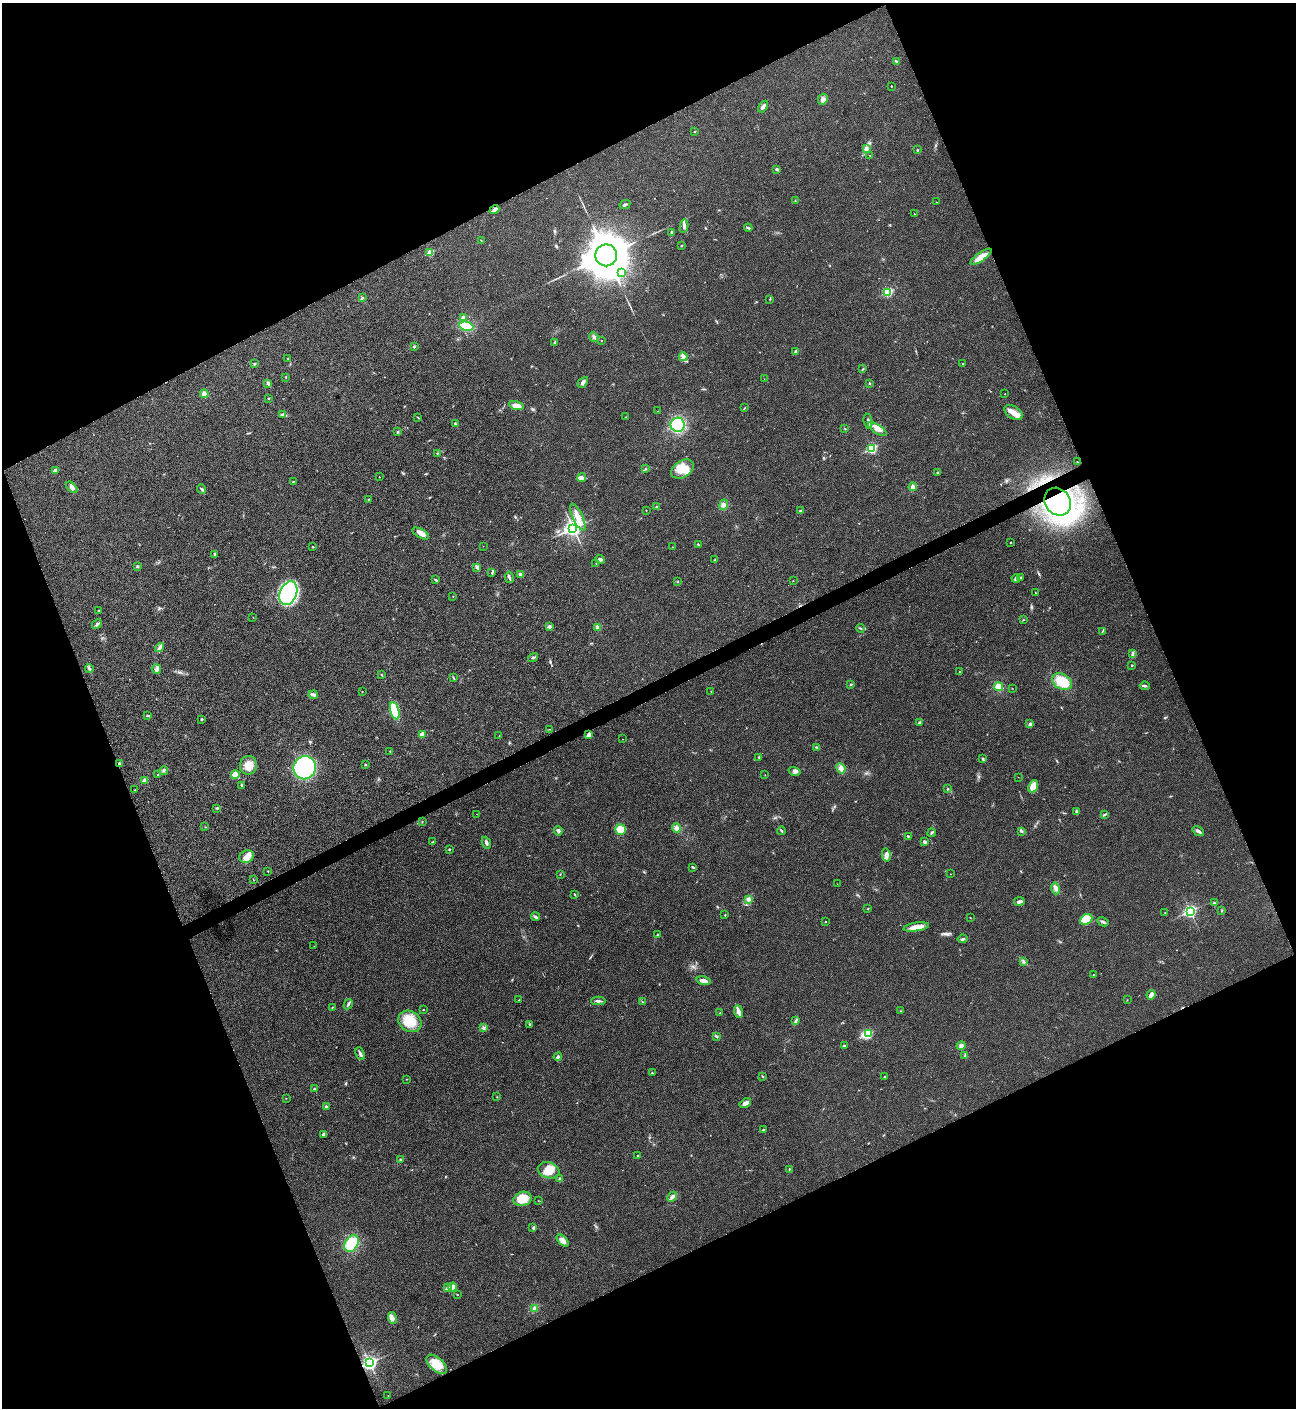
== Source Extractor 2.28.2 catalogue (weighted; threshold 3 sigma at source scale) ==
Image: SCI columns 294-5469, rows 5-5626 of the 5625 x 5635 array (HDU 1 of 3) = the unmasked area's bounding box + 8 px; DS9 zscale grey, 4 x 4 block average (1 PNG px = mean of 4 x 4 image px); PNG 1298 x 1410 px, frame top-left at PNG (2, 3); each listed source drawn as its Kron ellipse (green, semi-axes under 4 px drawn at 4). Shown black and unused: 44% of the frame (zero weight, under 3 of 4 exposures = <1% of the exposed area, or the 3 px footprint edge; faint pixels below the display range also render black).
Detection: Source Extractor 2.28.2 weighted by HDU 2 'WHT'. Background 0.0197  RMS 0.0056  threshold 0.025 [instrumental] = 3 sigma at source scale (4.5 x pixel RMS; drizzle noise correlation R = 1.50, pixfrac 1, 0.05/0.05 arcsec/px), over >= 5 px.
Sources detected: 268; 2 inside a brighter object's white glare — neither listed nor drawn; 2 coinciding with a brighter row at this scale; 6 inside a brighter listed object's ellipse — not listed separately; the other 258 listed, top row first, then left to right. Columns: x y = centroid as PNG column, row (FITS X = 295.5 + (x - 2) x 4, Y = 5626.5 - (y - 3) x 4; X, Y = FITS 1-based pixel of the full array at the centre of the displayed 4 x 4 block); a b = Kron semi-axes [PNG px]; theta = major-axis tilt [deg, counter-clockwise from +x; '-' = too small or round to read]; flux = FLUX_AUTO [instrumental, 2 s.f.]
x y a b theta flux
896 62 4 2 - 4
891 86 2 2 - 1.9
823 99 6 4 65 12
763 107 6 2 55 11
695 132 2 2 - 1.1
866 149 4 4 - 7.4
917 150 2 2 - 2.3
870 155 3 2 - 1.6
777 169 3 2 - 2.9
795 201 2 2 - 1.1
936 202 2 2 - 1.8
625 205 6 2 28 6
494 209 5 2 - 11
914 214 2 2 - 0.99
684 226 7 3 81 7.6
748 228 4 2 - 3.5
671 232 2 2 - 3.8
481 240 3 2 - 1.1
681 245 2 2 - 2.1
430 253 2 2 - 99
606 255 11 11 - 11000
981 257 13 4 35 34
622 272 3 2 - 3.8
888 292 2 2 - 250
362 298 3 3 - 4.5
770 299 2 2 - 1.7
463 317 3 2 - 7.8
466 326 7 4 -12 71
594 337 5 2 - 4.7
602 341 2 2 - 1.4
554 342 4 2 - 2.8
414 346 2 2 - 3.6
796 351 3 3 - 6.9
683 357 4 2 - 5.9
288 359 2 2 - 2.2
254 364 2 2 - 4.5
963 364 2 2 - 1.3
863 369 2 2 - 2.8
286 377 3 2 - 1.8
764 379 2 2 - 0.57
583 382 6 4 46 9.2
268 383 4 3 - 4.7
870 383 2 2 - 2.3
204 394 4 3 - 18
1005 394 2 2 - 0.85
268 398 2 2 - 1.5
516 405 7 4 -17 22
745 408 4 2 - 2.1
658 411 2 2 - 0.84
1013 412 10 6 -34 28
283 415 3 3 - 5.3
418 417 2 2 - 1.7
625 417 2 2 - 1.2
868 421 7 2 -82 9
455 424 4 2 - 3
678 425 7 7 - 140
845 429 2 2 - 1.7
877 429 11 4 -33 20
397 432 3 2 - 2.8
872 449 3 2 - 290
437 453 2 2 - 1.8
1077 462 2 2 - 1.5
645 469 2 2 - 1.6
682 469 12 8 32 60
55 470 2 2 - 29
938 472 2 2 - 3.5
379 477 2 2 - 1
581 478 4 3 - 7.1
293 481 2 2 - 1.9
72 487 7 4 -46 10
913 487 4 3 - 10
202 489 5 2 - 4.5
369 500 2 2 - 1.1
1058 502 14 12 -56 1200
724 505 5 4 - 11
657 507 4 3 - 4.8
646 510 2 2 - 1.1
801 511 3 2 - 3.5
578 517 14 5 -66 32
573 528 4 3 - 1200
421 534 9 4 -29 20
1010 543 2 2 - 1.6
698 544 2 2 - 2
483 546 2 2 - 0.7
313 547 2 2 - 1.6
672 547 2 2 - 0.8
215 555 2 2 - 1.9
600 560 5 3 - 6.6
715 560 3 2 - 2.6
596 563 2 2 - 0.92
137 566 2 2 - 14
477 567 4 2 - 12
492 572 4 2 - 3.5
520 575 3 2 - 12
509 577 5 2 - 5.1
1020 577 3 2 - 1.8
1016 578 4 2 - 4.3
435 580 3 2 - 4.2
677 581 2 2 - 1.9
793 581 2 2 - 0.99
288 593 12 8 68 200
1035 593 2 2 - 1.3
453 596 2 2 - 1.7
99 610 2 2 - 1.5
253 617 2 2 - 0.96
1023 620 2 2 - 1.1
97 624 5 3 - 6.6
549 626 2 2 - 30
597 628 4 3 - 5.9
861 628 4 2 - 2.4
1102 631 4 2 - 2.7
160 648 5 2 - 7.1
1132 654 2 2 - 1.4
533 657 5 2 - 4
1132 665 2 2 - 2.4
89 668 4 2 - 4.9
157 669 5 3 - 9.8
960 672 2 2 - 1.2
381 675 2 2 - 1.6
453 678 3 2 - 1.9
1062 682 10 7 -29 90
851 684 2 2 - 7.9
1145 686 5 2 - 4.9
998 687 4 4 - 24
1012 688 2 2 - 0.92
711 691 2 2 - 1.6
362 692 2 2 - 1.7
313 695 4 3 - 8
395 711 9 4 -75 130
148 715 3 2 - 3.3
201 719 3 2 - 3.5
920 722 3 2 - 3.9
1030 724 3 3 - 6.2
549 729 3 2 - 1.2
422 734 2 2 - 40
589 735 2 2 - 39
499 736 2 2 - 1.1
623 739 2 2 - 0.62
817 747 3 2 - 3.1
390 751 2 2 - 1
759 757 2 2 - 2.6
983 759 3 2 - 2.6
119 763 2 2 - 14
248 765 9 8 - 39
365 765 2 2 - 2.9
305 768 12 11 - 410
841 768 5 3 - 15
164 770 4 2 - 4.7
795 771 6 4 -16 8.7
158 775 2 2 - 2.2
235 775 4 4 - 28
765 775 2 2 - 0.67
1018 777 2 2 - 0.7
145 780 2 2 - 45
241 785 3 2 - 1.8
1033 786 6 4 65 30
948 789 2 2 - 2.4
135 790 2 2 - 1.5
217 808 3 2 - 3.2
1076 811 4 2 - 5
477 814 2 2 - 1
1104 815 3 2 - 4.8
422 822 2 2 - 1.7
205 827 2 2 - 1
676 828 5 3 - 9.4
620 829 5 5 - 45
558 831 5 3 - 7.7
781 831 4 2 - 3.4
1022 831 2 2 - 1.6
1198 831 6 3 -34 8
932 833 4 2 - 4.5
908 836 3 2 - 3.1
433 842 2 2 - 2.4
925 842 3 2 - 9.2
486 843 6 3 -67 7.3
449 849 2 2 - 6.9
886 855 6 3 -78 12
247 857 7 6 - 23
693 867 4 2 - 3.1
268 871 2 2 - 2.9
560 874 2 2 - 1.5
951 874 2 2 - 1.6
253 879 2 2 - 1.2
837 884 2 2 - 0.96
1056 888 6 3 -76 9.3
574 894 4 2 - 2.7
748 899 4 3 - 9
1019 902 5 2 - 9.7
1214 903 2 2 - 3.5
868 909 2 2 - 1.3
1190 911 3 2 - 580
1222 911 2 2 - 2.2
1165 913 2 2 - 1.1
725 915 3 2 - 1.7
535 917 4 2 - 7.1
970 918 2 2 - 1.3
1086 919 6 5 - 58
825 922 2 2 - 3.6
1103 922 6 2 -28 6.2
916 927 13 4 9 29
658 935 2 2 - 2.5
963 939 5 2 - 5.8
314 946 2 2 - 0.4
1023 961 3 2 - 3.7
1093 974 2 2 - 0.99
703 981 7 3 -13 20
1151 995 4 2 - 19
519 1000 2 2 - 1.4
1127 1000 2 2 - 0.95
598 1001 7 2 1 7.8
642 1002 2 2 - 1.6
348 1004 5 2 - 6.3
332 1007 2 2 - 1.7
423 1010 2 2 - 1.7
900 1011 2 2 - 1.2
738 1012 6 2 -69 25
720 1013 2 2 - 1
410 1021 12 10 -35 82
796 1021 3 2 - 2.7
530 1024 4 2 - 3.3
484 1028 3 2 - 4.3
868 1034 3 2 - 150
716 1036 2 2 - 2.1
844 1045 2 2 - 3.2
961 1046 5 4 - 8.1
360 1054 6 2 -66 10
965 1055 3 2 - 3.6
558 1057 4 3 - 6.3
652 1073 2 2 - 3.2
762 1076 2 2 - 1.8
884 1076 2 2 - 2.9
407 1079 2 2 - 1.4
314 1089 2 2 - 3.4
497 1097 2 2 - 1.1
286 1098 2 2 - 1.1
745 1103 6 3 36 16
326 1107 3 2 - 4.4
763 1130 3 2 - 3.3
323 1135 4 2 - 8.7
637 1156 2 2 - 1.3
400 1160 2 2 - 1.9
789 1169 3 2 - 2
549 1170 11 8 -16 44
559 1179 2 2 - 2.5
672 1197 5 3 - 9.4
523 1199 9 7 16 66
538 1201 2 2 - 0.79
533 1228 3 2 - 3.3
563 1241 7 4 -45 22
352 1243 9 6 58 110
453 1287 4 4 - 12
447 1288 2 2 - 21
458 1295 2 2 - 1
534 1308 3 2 - 5
392 1318 6 4 -75 11
369 1363 3 3 - 880
437 1364 12 6 -41 56
388 1396 2 2 - 0.68
Overlapping masked pixels (flux is a lower limit): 4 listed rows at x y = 494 209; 1058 502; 119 763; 369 1363
Diffuse or blended objects may show on this block-average render without a row.